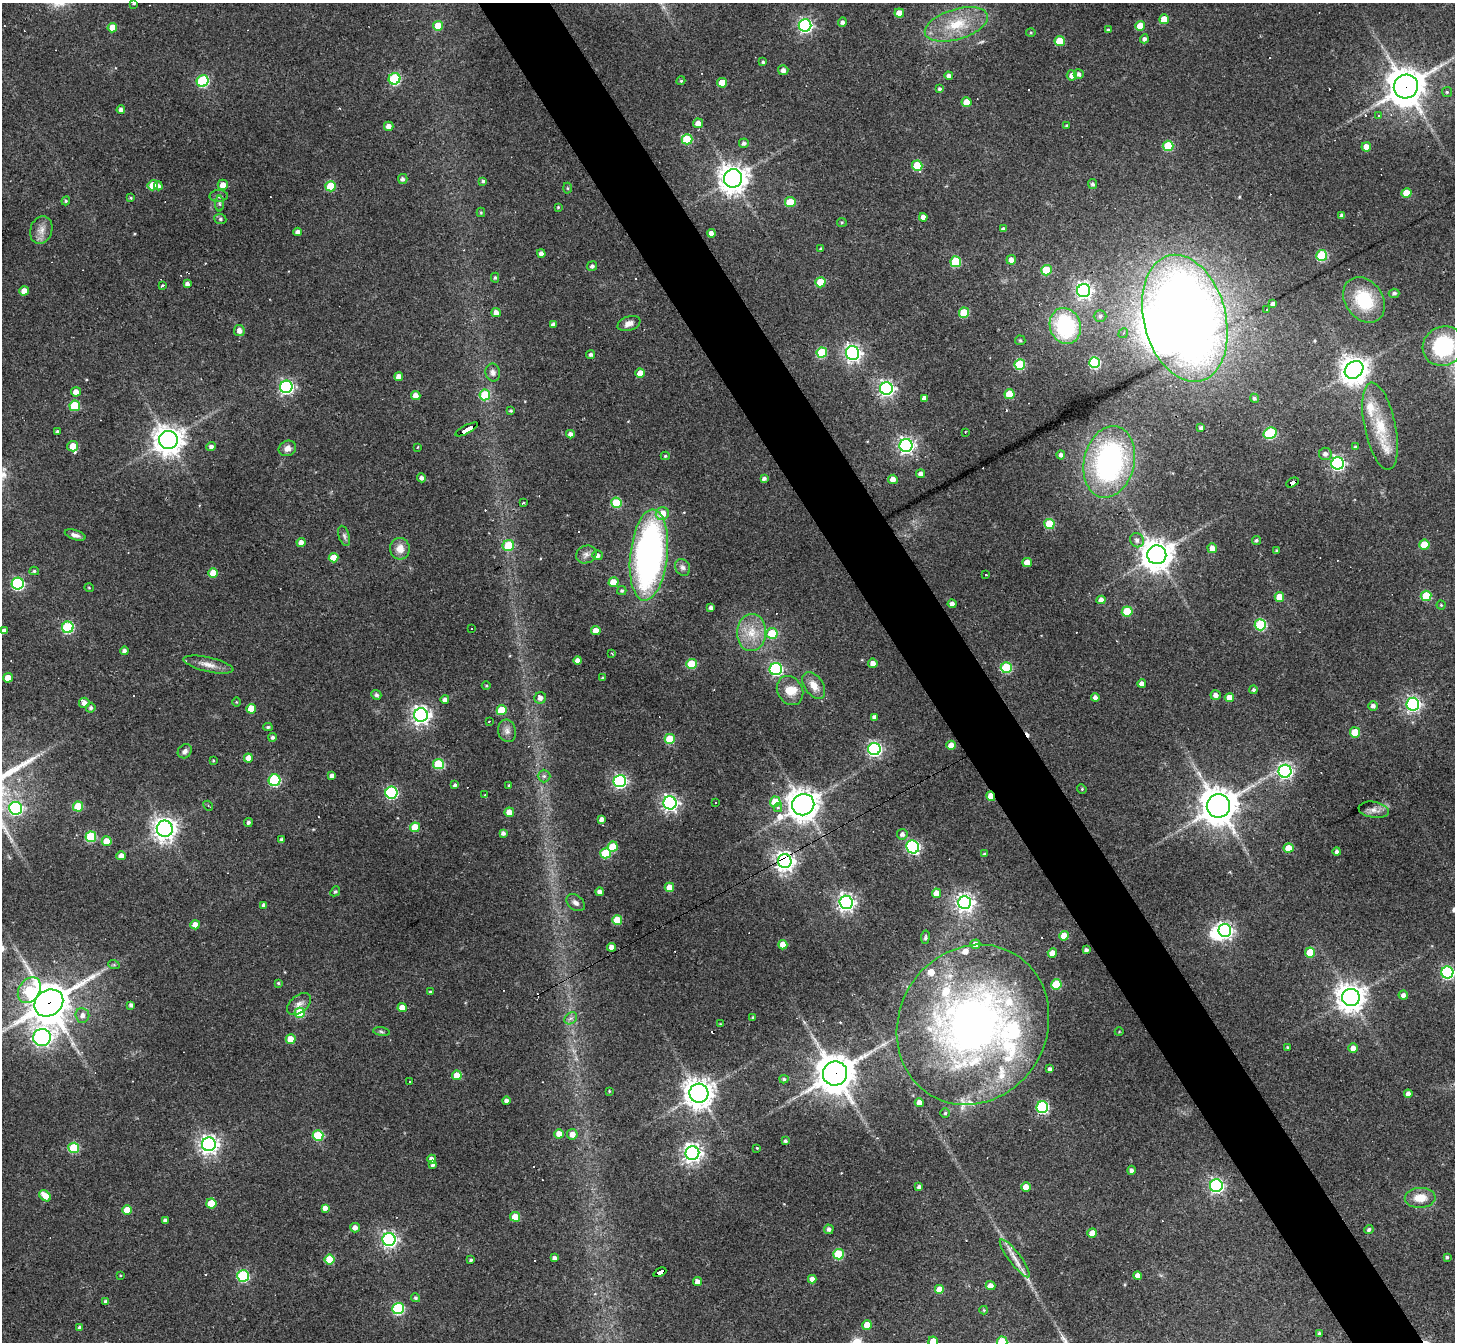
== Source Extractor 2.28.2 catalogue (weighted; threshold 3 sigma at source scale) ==
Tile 6 of 4 x 4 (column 2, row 2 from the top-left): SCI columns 1453-2905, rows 2970-4309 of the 5810 x 5801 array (HDU 1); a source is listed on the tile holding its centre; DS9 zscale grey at full resolution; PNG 1457 x 1344 px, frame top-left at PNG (2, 3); each listed source drawn as its Kron ellipse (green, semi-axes under 4 px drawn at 4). Shown black and unused: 5% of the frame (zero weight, under 3 of 4 exposures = <1% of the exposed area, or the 3 px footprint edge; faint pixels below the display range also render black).
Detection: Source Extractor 2.28.2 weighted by HDU 2 'WHT'; one run over the whole footprint, this tile lists its part. Background 0.077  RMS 0.0055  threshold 0.025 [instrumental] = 3 sigma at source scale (4.5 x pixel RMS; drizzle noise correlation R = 1.50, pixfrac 1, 0.05/0.05 arcsec/px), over >= 5 px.
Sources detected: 397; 2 inside a brighter object's white glare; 23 cosmic-ray / hot-pixel residue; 2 long thin detections or spike segments (spike, bleed or trail) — neither listed nor drawn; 11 inside a brighter listed object's ellipse — not listed separately; the other 359 listed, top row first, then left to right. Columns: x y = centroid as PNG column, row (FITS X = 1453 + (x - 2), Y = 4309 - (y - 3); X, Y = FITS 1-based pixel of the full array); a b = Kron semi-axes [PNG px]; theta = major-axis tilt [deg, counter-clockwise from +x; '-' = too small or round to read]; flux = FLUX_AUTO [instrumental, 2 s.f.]
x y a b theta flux
134 3 3 3 - 0.53
899 13 5 4 - 6.6
1164 19 5 5 - 8.9
842 22 5 4 - 1.5
956 24 32 15 17 20
805 25 6 6 - 140
438 26 5 5 - 9.5
1140 26 5 5 - 10
112 28 5 4 - 7.1
1108 30 4 3 - 1
1031 32 5 3 - 0.58
1144 39 4 4 - 1.7
1060 41 5 5 - 18
763 62 4 4 - 0.77
783 70 5 5 - 2.1
1079 74 5 5 - 1.9
1072 75 5 5 - 3.7
949 76 4 4 - 2.3
395 79 6 5 - 58
203 81 6 5 - 59
681 81 4 4 - 0.7
722 83 5 5 - 9.5
1406 87 12 11 - 1300
939 89 4 4 - 1.3
1447 92 5 5 - 0.74
967 102 5 5 - 11
121 110 4 4 - 1.9
1379 115 3 3 - 1.4
698 123 5 5 - 4
1066 125 4 3 - 0.62
389 126 5 4 - 3.6
687 139 5 5 - 26
744 143 5 5 - 1.7
1168 146 5 5 - 27
1366 147 5 4 - 6.2
917 166 5 5 - 26
733 178 9 9 - 660
403 179 5 5 - 1.6
483 181 4 4 - 0.89
1092 184 5 4 - 1.2
153 185 5 5 - 11
223 185 5 5 - 4.7
158 186 4 4 - 1.7
331 186 5 5 - 24
567 188 5 3 - 0.66
1406 193 5 5 - 10
219 196 9 6 1 1.8
131 198 4 3 - 0.6
66 201 4 4 - 0.74
790 202 5 5 - 16
220 204 8 4 -90 1.1
558 207 3 3 - 0.56
481 212 5 4 - 0.6
1342 216 4 3 - 1.9
923 217 4 4 - 3.4
220 219 6 5 - 0.93
842 222 5 4 - 0.72
1003 229 4 3 - 1.2
41 230 14 11 73 4.7
297 232 4 4 - 2.1
711 233 4 4 - 3.4
821 249 4 3 - 1.1
541 253 4 4 - 2.3
1322 255 5 5 - 37
1011 260 5 4 - 3.3
956 262 5 5 - 33
592 266 5 4 - 1.3
1046 270 5 5 - 21
495 278 5 4 - 0.9
820 282 5 5 - 18
187 284 4 4 - 2.1
163 286 3 3 - 2.9
24 291 5 4 - 5.8
1084 291 6 6 - 190
1394 293 5 4 - 1.3
1364 300 24 19 -54 26
1273 303 4 3 - 1.9
1266 309 3 3 - 1.7
496 313 4 4 - 3.9
964 313 5 5 - 23
1100 316 6 5 - 1.4
1185 318 65 41 -75 730
629 323 12 7 20 3.4
553 324 4 3 - 1.7
1065 326 18 15 -72 49
239 331 5 5 - 2.9
1123 333 5 4 - 0.9
1020 340 5 5 - 0.77
1443 346 21 19 30 46
822 353 5 5 - 26
853 353 7 6 - 220
591 355 5 4 - 1.3
1094 362 5 5 - 52
1020 364 5 5 - 36
1354 370 10 8 39 720
493 373 9 7 -79 2.3
640 373 5 4 - 6.8
399 377 4 4 - 3.6
286 387 6 6 - 130
886 389 6 6 - 180
76 392 5 4 - 3.9
1009 394 5 5 - 14
416 395 4 4 - 4.3
485 395 5 5 - 24
924 398 4 4 - 2.6
1254 398 4 4 - 1.1
75 406 5 5 - 22
511 411 4 4 - 0.8
1380 426 44 15 -78 22
1201 428 4 3 - 1.4
467 429 12 3 28 100
57 431 4 3 - 0.69
965 432 2 2 - 0.46
1270 433 7 5 26 50
570 434 4 4 - 2.1
168 440 9 9 - 700
906 445 6 6 - 200
73 446 5 5 - 7.8
211 447 5 4 - 1.7
418 447 4 2 - 0.35
1355 447 4 3 - 0.84
287 448 9 7 23 3.1
1325 454 6 6 - 2
1061 455 4 4 - 1.9
665 456 4 4 - 0.77
1109 462 36 25 77 120
1338 463 6 6 - 120
921 474 4 4 - 2.8
421 478 4 4 - 1.9
764 479 4 3 - 1.6
893 479 5 4 - 4.8
1292 482 7 3 29 53
524 503 3 2 - 1.3
616 503 5 5 - 25
662 514 6 6 - 8.9
1049 524 5 5 - 28
75 535 11 5 -17 2.3
344 536 10 5 -72 1.6
1137 540 7 6 - 2.1
1256 540 4 4 - 1
301 542 4 4 - 3.1
508 545 6 5 - 15
1424 545 5 5 - 15
1212 548 5 5 - 4
400 549 11 10 - 5.7
1277 551 3 3 - 0.83
586 554 10 8 24 2.7
597 555 5 5 - 2.2
649 555 46 18 84 210
1157 555 9 9 - 850
333 558 5 4 - 8.2
1027 562 4 4 - 7.3
683 567 9 7 -57 1.9
34 571 5 4 - 0.94
213 573 5 5 - 11
986 575 3 3 - 4.8
613 582 5 5 - 10
18 584 6 6 - 83
89 588 5 3 - 0.44
622 591 4 4 - 0.96
1426 596 5 5 - 20
1279 597 5 5 - 7.6
1101 600 4 4 - 3.5
952 604 4 4 - 3
1441 605 4 4 - 0.62
711 608 4 3 - 1.8
1127 611 5 5 - 22
1260 625 5 5 - 45
68 627 6 5 - 59
471 628 3 3 - 2
4 631 4 4 - 2.5
596 631 4 4 - 5.9
751 632 18 14 85 12
772 633 5 5 - 16
124 651 4 4 - 1.9
612 653 3 2 - 0.65
578 660 4 4 - 2.9
873 663 5 4 - 2.9
691 664 5 5 - 24
208 665 25 7 -13 5.1
1006 668 5 5 - 42
776 669 6 6 - 97
8 678 5 4 - 7.2
603 678 3 3 - 0.88
1142 684 4 4 - 3.2
814 685 15 9 -55 6
486 686 4 3 - 0.58
790 690 15 12 -58 7.7
1254 690 4 4 - 1
376 695 5 4 - 1.4
1216 695 5 5 - 2.7
1095 697 4 4 - 2.2
540 698 6 5 - 2.6
1229 698 4 4 - 5.1
445 699 4 4 - 2.2
236 702 4 3 - 0.44
84 703 5 5 - 2.8
1413 704 6 6 - 140
1373 706 5 4 - 2.1
91 708 5 4 - 1.3
251 709 5 5 - 9.6
502 710 5 5 - 19
421 715 7 7 - 250
874 717 4 4 - 1.9
489 721 3 2 - 0.56
268 727 4 4 - 0.92
507 731 11 9 -76 2.9
1355 732 5 5 - 15
273 737 4 4 - 1.4
670 739 5 5 - 20
951 745 5 4 - 5.7
874 749 6 6 - 130
185 751 8 6 46 2
248 758 4 4 - 5.1
213 760 3 3 - 0.49
438 764 5 5 - 26
1285 771 6 6 - 150
332 775 4 4 - 2.2
544 776 6 6 - 1.5
275 780 6 5 - 66
620 781 6 6 - 120
455 785 3 3 - 1.1
509 785 4 3 - 0.48
1082 789 5 4 - 0.58
391 793 6 6 - 80
485 795 3 2 - 0.33
991 796 5 4 - 8.9
715 802 2 2 - 0.43
775 802 5 5 - 16
670 803 6 6 - 190
803 805 11 10 - 760
78 806 5 5 - 16
208 806 5 4 - 0.69
1218 806 12 11 - 1200
16 808 6 6 - 83
778 808 4 4 - 1.4
1374 810 15 8 -10 3.4
509 812 4 4 - 6.7
602 819 4 4 - 2.4
248 822 4 4 - 1.5
415 827 5 5 - 13
165 829 8 8 - 430
503 833 4 4 - 1.7
902 834 5 5 - 2.2
91 837 5 5 - 34
282 839 3 3 - 1.5
107 841 5 4 - 8.7
613 847 5 5 - 17
913 847 7 6 - 100
1289 848 5 4 - 11
1337 852 4 4 - 1.6
605 853 5 5 - 23
984 854 4 3 - 0.79
121 856 4 4 - 3.9
785 861 7 7 - 320
669 887 5 4 - 6.1
335 891 5 4 - 0.76
600 892 4 4 - 2.5
936 893 4 4 - 5.8
846 902 6 6 - 230
964 902 6 6 - 250
576 903 10 7 -39 2.5
264 905 4 4 - 2.1
617 920 5 5 - 18
195 925 5 4 - 6.9
1225 931 6 6 - 160
1064 936 5 5 - 9.8
925 937 7 4 82 0.9
975 944 5 4 - 3.7
783 945 4 4 - 6.7
611 947 4 4 - 3.4
1086 950 4 3 - 1.5
1310 952 5 5 - 18
1052 953 4 4 - 6.5
114 965 6 4 -18 0.67
1447 973 6 6 - 91
278 983 3 3 - 0.72
1056 984 5 5 - 28
29 990 14 10 55 27
430 992 3 3 - 0.64
1403 995 5 4 - 2.3
1351 997 9 8 - 680
49 1003 15 12 34 1500
299 1004 14 8 40 3.4
131 1005 4 4 - 1.7
402 1008 4 4 - 5
300 1013 5 5 - 26
82 1015 7 7 - 2.8
571 1018 7 5 42 1.6
753 1018 3 3 - 1
720 1024 3 3 - 0.44
973 1025 82 74 59 330
381 1032 8 4 -9 1.1
1119 1032 4 3 - 0.41
42 1037 9 8 - 190
291 1039 5 4 - 9.8
1287 1047 3 3 - 0.51
1353 1048 5 5 - 4.3
1050 1069 4 3 - 1.6
835 1073 12 12 - 1400
457 1075 5 5 - 8.3
784 1079 4 4 - 0.93
409 1081 2 2 - 0.53
609 1091 3 3 - 0.49
699 1093 9 9 - 660
1408 1094 4 4 - 2.4
506 1101 4 4 - 1.9
919 1103 4 4 - 4.2
1042 1107 6 6 - 77
945 1113 4 4 - 0.79
559 1134 5 4 - 6.1
572 1134 5 5 - 4
318 1136 5 5 - 32
785 1141 3 3 - 1
209 1144 7 7 - 280
74 1148 5 5 - 34
757 1148 3 2 - 0.46
692 1153 7 7 - 270
432 1159 4 4 - 3
433 1165 4 4 - 1.7
1132 1170 5 4 - 1.8
1216 1186 6 6 - 140
919 1187 4 4 - 1.7
1026 1187 5 5 - 5.6
45 1196 6 4 -40 8.5
1420 1198 15 10 3 8.5
211 1203 5 5 - 17
325 1208 4 4 - 2.9
127 1210 5 5 - 8.8
515 1217 5 5 - 14
165 1221 4 4 - 2.1
355 1228 5 5 - 3.2
829 1229 5 4 - 1.7
1369 1229 4 4 - 1.2
1092 1233 5 4 - 6.7
389 1239 6 6 - 170
838 1254 5 5 - 32
1447 1257 4 3 - 0.86
554 1258 4 3 - 1.9
1015 1258 23 6 -53 5.6
329 1259 5 5 - 18
471 1260 4 3 - 0.79
660 1272 7 4 25 54
120 1275 4 2 - 0.38
243 1276 6 6 - 62
1137 1276 4 4 - 3.9
812 1279 4 4 - 3.1
697 1282 4 4 - 2.8
990 1286 5 4 - 3.7
940 1290 5 5 - 11
416 1298 4 4 - 1
106 1301 4 4 - 1.2
398 1308 6 5 - 64
984 1310 4 4 - 0.55
867 1325 5 5 - 7.9
80 1327 4 4 - 1.4
1319 1334 3 3 - 0.94
933 1341 5 4 - 6.6
1002 1342 5 5 - 25
Overlapping masked pixels (flux is a lower limit): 10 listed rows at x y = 1406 87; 1185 318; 467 429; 1292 482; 991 796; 785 861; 49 1003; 835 1073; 457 1075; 660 1272
Isophote crosses this tile's border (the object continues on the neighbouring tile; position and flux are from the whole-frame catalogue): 4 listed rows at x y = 134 3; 4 631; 933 1341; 1002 1342